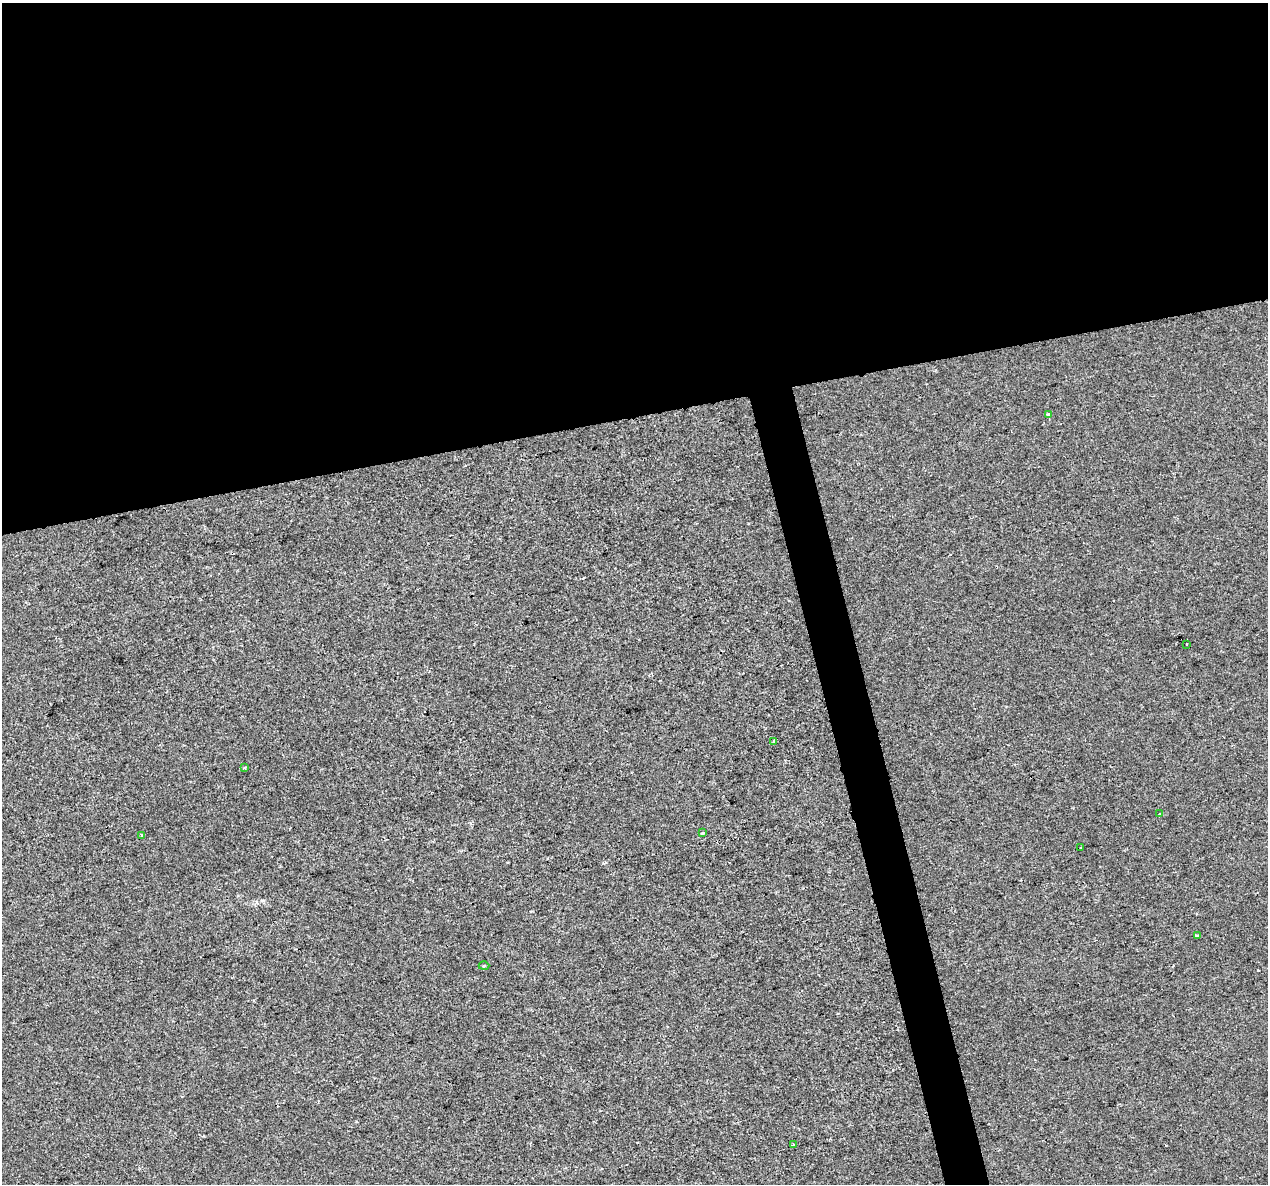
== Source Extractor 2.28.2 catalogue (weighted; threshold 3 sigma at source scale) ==
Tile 2 of 4 x 4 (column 2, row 1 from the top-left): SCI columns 1267-2532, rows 3636-4817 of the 5063 x 4856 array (HDU 1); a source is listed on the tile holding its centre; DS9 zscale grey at full resolution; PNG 1270 x 1186 px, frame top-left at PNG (2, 3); each listed source drawn as its Kron ellipse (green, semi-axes under 4 px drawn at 4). Shown black and unused: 37% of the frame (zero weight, under 2 of 3 exposures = <1% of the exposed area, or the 3 px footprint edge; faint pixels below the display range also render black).
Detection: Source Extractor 2.28.2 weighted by HDU 2 'WHT'; one run over the whole footprint, this tile lists its part. Background -8.11e-05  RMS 0.0042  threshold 0.0191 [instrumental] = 3 sigma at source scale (4.5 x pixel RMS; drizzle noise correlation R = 1.50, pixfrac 1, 0.0396/0.0396 arcsec/px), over >= 5 px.
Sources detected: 11; all 11 listed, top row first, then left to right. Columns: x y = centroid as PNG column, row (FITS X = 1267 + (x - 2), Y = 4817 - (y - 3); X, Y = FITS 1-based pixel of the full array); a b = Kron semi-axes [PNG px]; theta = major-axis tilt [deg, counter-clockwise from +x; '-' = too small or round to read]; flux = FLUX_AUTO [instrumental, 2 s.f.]
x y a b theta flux
1048 414 3 3 - 1.9
1186 644 3 2 - 0.38
774 741 4 3 - 0.6
245 768 3 2 - 0.61
1160 814 3 2 - 0.89
702 833 3 3 - 1.1
142 835 3 3 - 0.88
1081 848 3 3 - 1
1198 935 4 2 - 0.49
484 966 5 3 - 0.39
793 1145 3 3 - 0.48